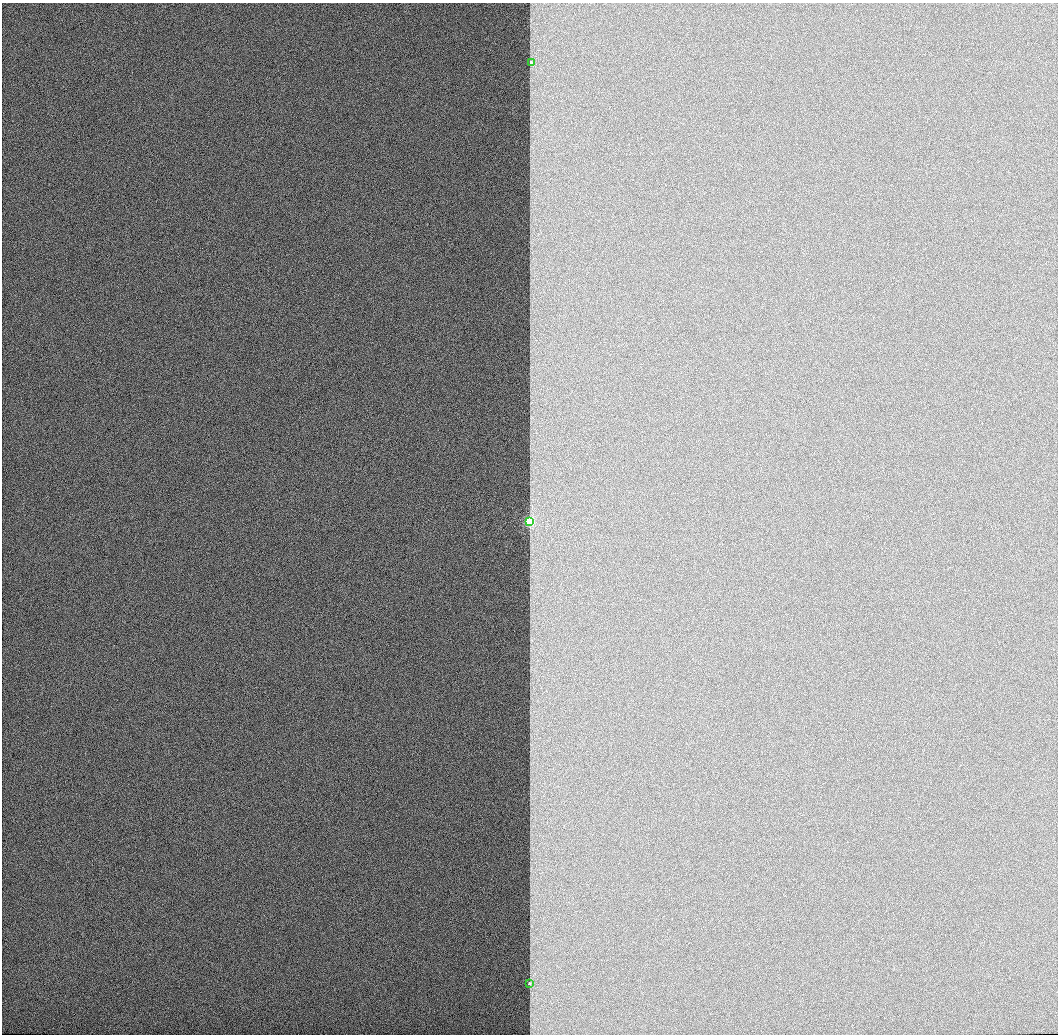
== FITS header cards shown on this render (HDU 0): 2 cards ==
NAXIS1  =                 1056 / Length of Axis 1 (Serial)
NAXIS2  =                 1032 / Length of Axis 2 (Parallel)

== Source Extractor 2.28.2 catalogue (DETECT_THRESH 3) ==
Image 1056 x 1032 px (HDU 0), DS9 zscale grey, 1 PNG px = 1 image px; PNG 1060 x 1036 px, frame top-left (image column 1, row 1032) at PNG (2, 3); each listed source drawn as its Kron ellipse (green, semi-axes under 4 px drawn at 4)
Background 518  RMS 2.9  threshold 8.72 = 3 sigma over >= 5 px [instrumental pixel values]
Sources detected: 3; all 3 listed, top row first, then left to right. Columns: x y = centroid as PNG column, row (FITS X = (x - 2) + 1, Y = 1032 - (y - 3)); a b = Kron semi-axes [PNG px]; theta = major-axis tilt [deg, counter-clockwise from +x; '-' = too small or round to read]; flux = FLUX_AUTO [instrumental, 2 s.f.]
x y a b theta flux
531 63 3 3 - 380
529 522 4 3 - 13000
529 983 3 3 - 530